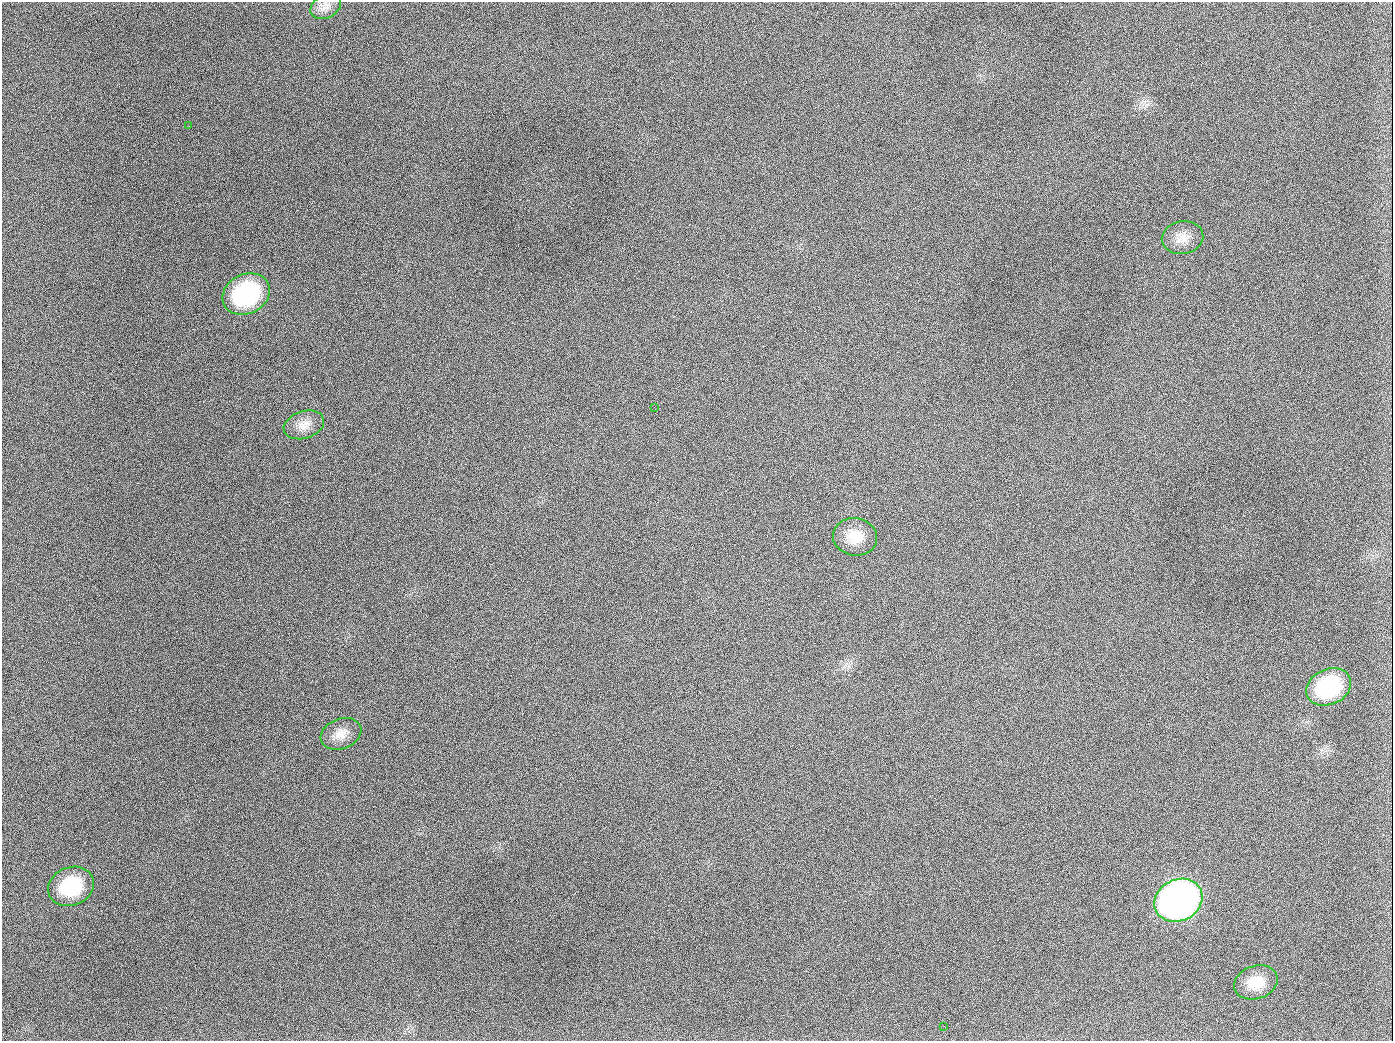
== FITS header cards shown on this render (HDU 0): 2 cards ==
NAXIS1  =                 1391
NAXIS2  =                 1039

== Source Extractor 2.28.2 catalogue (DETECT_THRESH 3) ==
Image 1391 x 1039 px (HDU 0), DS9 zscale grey, 1 PNG px = 1 image px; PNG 1395 x 1043 px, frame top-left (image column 1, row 1039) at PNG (2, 2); each listed source drawn as its Kron ellipse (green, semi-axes under 4 px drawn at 4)
Background 2010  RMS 82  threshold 245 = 3 sigma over >= 5 px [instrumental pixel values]
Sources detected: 13; all 13 listed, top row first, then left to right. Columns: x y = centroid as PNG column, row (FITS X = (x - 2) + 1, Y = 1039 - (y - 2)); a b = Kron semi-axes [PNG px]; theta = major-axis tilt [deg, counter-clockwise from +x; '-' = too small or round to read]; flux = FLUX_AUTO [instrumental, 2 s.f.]
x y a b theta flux
326 6 16 11 28 4.6e+04
189 126 3 2 - 6.6e+03
1183 238 21 16 10 8.3e+04
246 294 24 19 28 6.6e+05
654 407 2 2 - 3.0e+03
304 425 21 13 18 7.3e+04
855 537 22 18 -10 1.2e+05
1329 687 23 17 24 4.2e+05
341 734 21 15 22 7.4e+04
71 886 24 19 21 3.2e+05
1178 900 25 20 27 3.0e+06
1256 982 22 16 18 1.3e+05
944 1026 3 2 - 4.0e+03